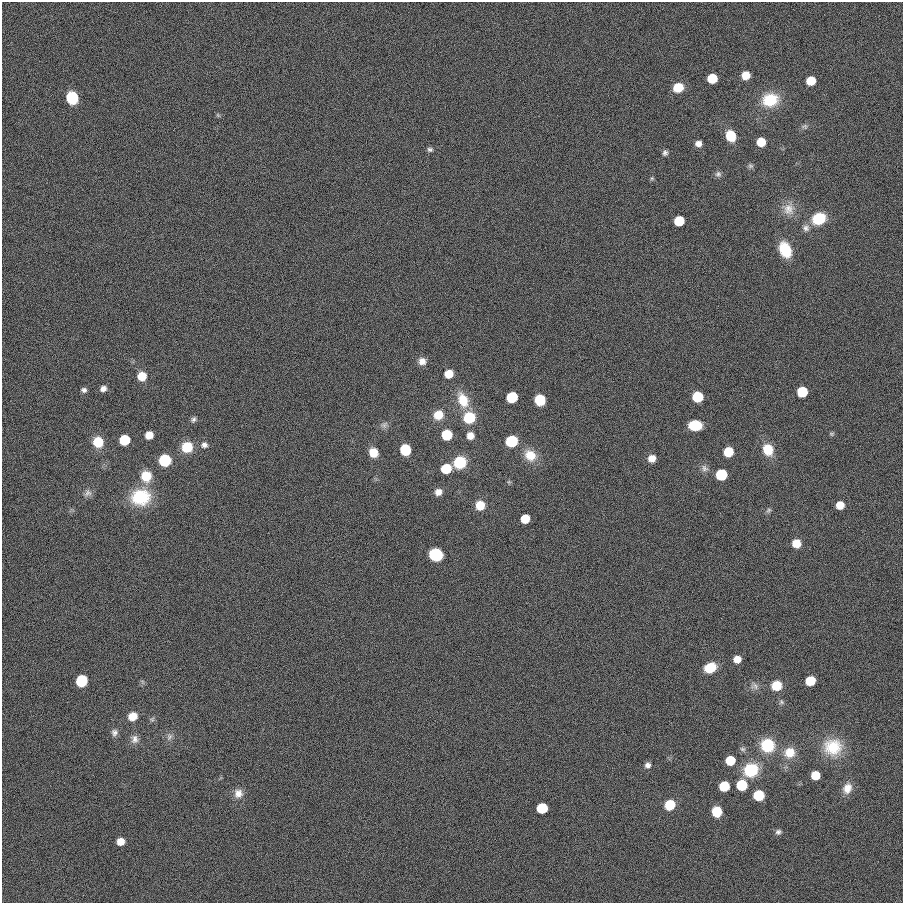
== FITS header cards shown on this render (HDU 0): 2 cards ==
NAXIS1  =                  901
NAXIS2  =                  901

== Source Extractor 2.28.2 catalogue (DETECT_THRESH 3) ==
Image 901 x 901 px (HDU 0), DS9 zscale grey, 1 PNG px = 1 image px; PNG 905 x 905 px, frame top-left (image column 1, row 901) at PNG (2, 2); no overlay
Background 0.00158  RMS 0.099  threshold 0.297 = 3 sigma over >= 5 px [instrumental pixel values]
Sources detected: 97; all 97 listed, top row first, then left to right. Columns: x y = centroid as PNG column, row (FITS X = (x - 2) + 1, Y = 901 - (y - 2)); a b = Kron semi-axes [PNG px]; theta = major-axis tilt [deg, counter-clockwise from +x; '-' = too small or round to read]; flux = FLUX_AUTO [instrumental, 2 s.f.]
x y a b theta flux
746 75 7 7 - 79
712 78 7 7 - 190
811 81 7 7 - 130
678 87 8 7 - 170
72 98 8 8 - 440
770 100 16 13 11 250
218 115 7 4 -45 8.9
805 126 8 7 - 17
731 136 9 8 - 180
761 142 7 7 - 130
698 144 6 6 - 37
430 149 7 6 - 16
665 153 7 6 - 18
750 166 7 6 - 15
718 174 8 8 - 21
652 178 5 5 - 9.7
788 209 18 15 83 91
819 218 11 9 24 320
679 221 7 7 - 270
806 228 10 9 - 34
785 250 15 11 -68 220
422 361 9 8 - 47
449 374 7 6 - 110
142 376 8 8 - 110
103 389 7 6 - 31
84 390 7 6 - 19
802 392 7 7 - 330
512 397 7 7 - 410
697 397 7 7 - 280
463 400 19 12 -68 150
540 400 8 8 - 240
438 415 9 9 - 120
469 418 8 8 - 380
193 419 8 6 52 19
384 425 11 7 45 25
695 425 10 8 -1 230
831 434 7 5 0 11
149 435 7 6 - 80
447 435 7 7 - 230
470 436 7 7 - 60
124 440 7 7 - 330
511 441 8 7 - 500
98 442 10 10 - 150
204 445 9 8 - 31
187 447 10 9 - 190
405 450 8 7 - 310
768 450 11 10 - 150
728 452 8 7 - 160
373 453 9 8 - 100
530 455 15 13 -42 120
652 458 8 7 - 58
165 460 8 8 - 400
460 462 10 9 - 280
704 468 10 9 - 30
446 469 7 7 - 250
721 475 7 7 - 430
146 476 12 11 - 150
509 482 6 5 - 9.7
438 492 8 7 - 43
88 493 12 9 34 33
141 497 24 19 7 310
480 505 8 8 - 120
840 505 7 6 - 89
768 510 8 6 42 15
525 519 7 6 - 160
796 543 8 8 - 95
436 555 9 8 - 400
737 659 7 6 - 65
710 668 11 8 25 180
81 681 8 8 - 330
810 681 7 7 - 190
755 686 10 9 - 33
776 686 9 9 - 130
781 702 7 6 - 15
133 716 9 8 - 97
152 719 7 5 44 13
114 733 9 8 - 27
169 737 11 8 64 29
135 739 12 9 -86 40
767 745 11 11 - 350
833 747 24 21 1 230
743 749 8 6 -15 17
790 752 13 12 - 110
730 760 7 7 - 230
648 765 7 7 - 26
751 770 9 8 - 570
815 775 7 6 - 150
742 785 7 7 - 330
724 786 7 7 - 260
847 788 14 11 68 71
238 793 12 11 - 55
759 795 8 7 - 210
670 805 8 7 - 220
542 808 7 7 - 320
717 812 8 7 - 180
778 832 8 7 - 19
120 841 7 6 - 74